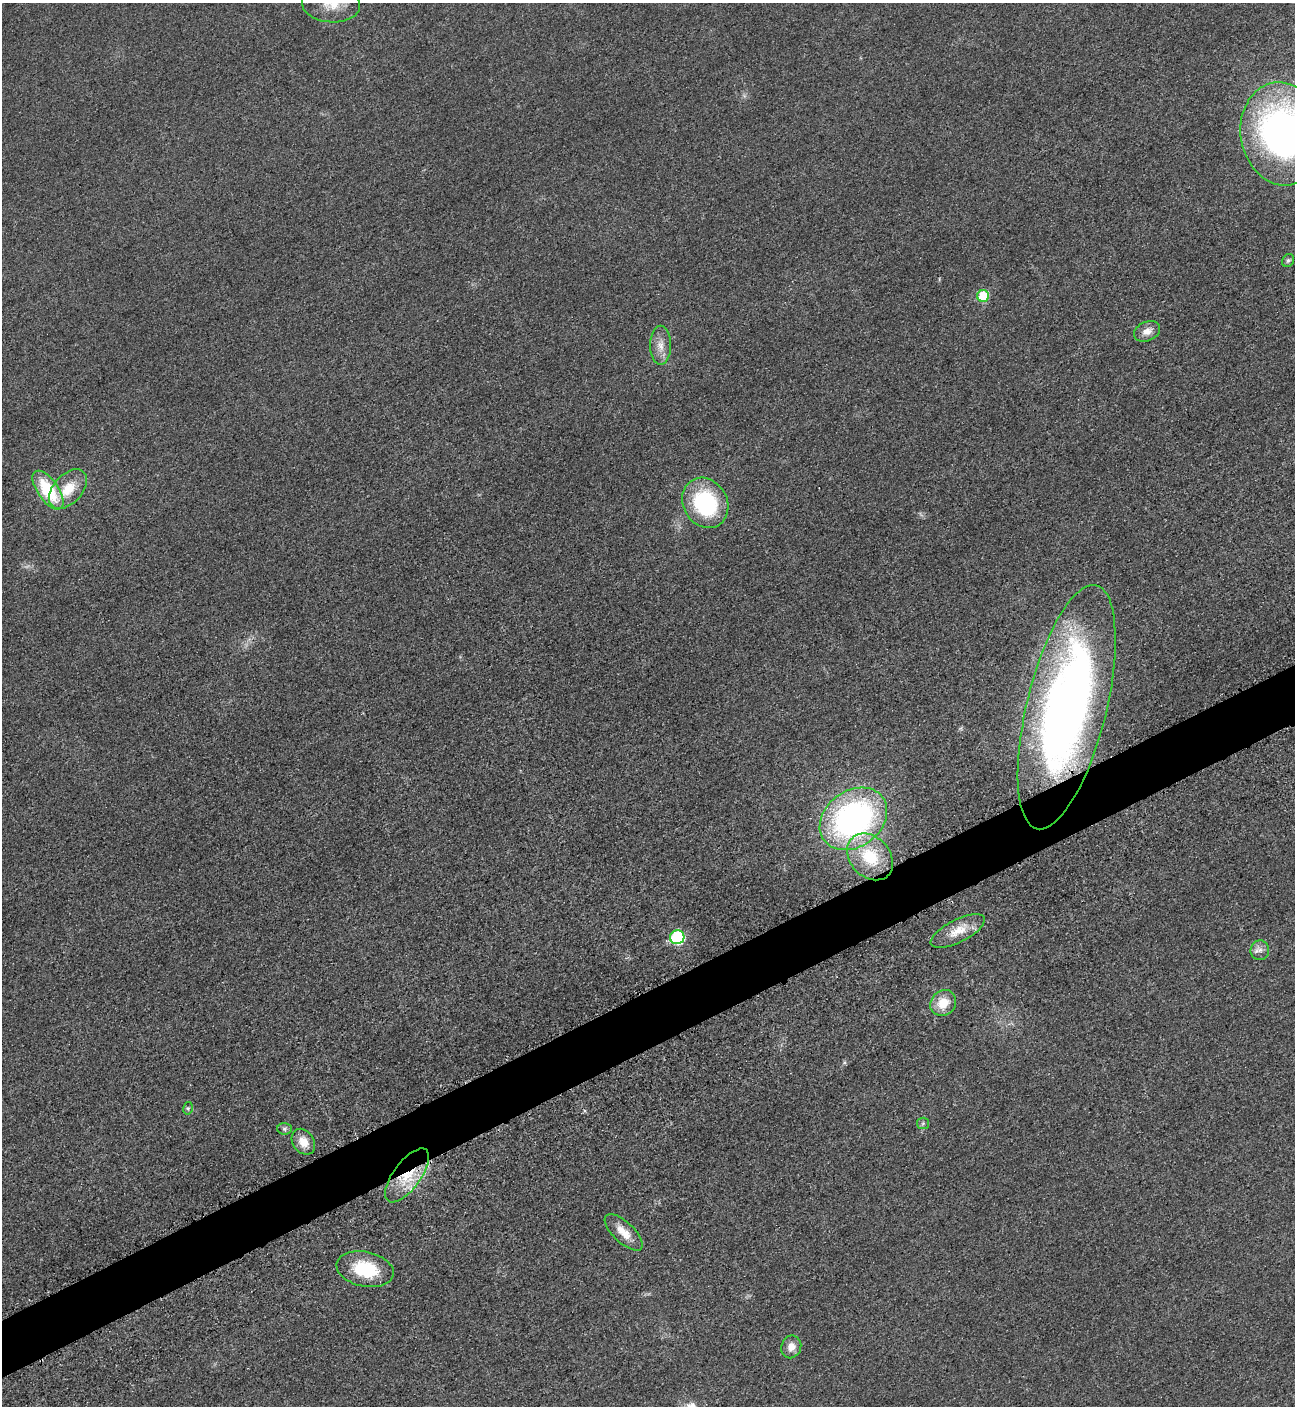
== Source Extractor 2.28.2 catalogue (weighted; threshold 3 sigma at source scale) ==
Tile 7 of 4 x 4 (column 3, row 2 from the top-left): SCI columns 2888-4180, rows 2873-4276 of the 5669 x 5701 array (HDU 1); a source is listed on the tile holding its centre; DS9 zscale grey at full resolution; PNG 1297 x 1408 px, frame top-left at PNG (2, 3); each listed source drawn as its Kron ellipse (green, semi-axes under 4 px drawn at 4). Shown black and unused: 4% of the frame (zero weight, under 3 of 5 exposures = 4% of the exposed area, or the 3 px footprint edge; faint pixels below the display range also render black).
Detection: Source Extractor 2.28.2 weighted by HDU 2 'WHT'; one run over the whole footprint, this tile lists its part. Background 0.0193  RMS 0.0052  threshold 0.0234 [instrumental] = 3 sigma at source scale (4.5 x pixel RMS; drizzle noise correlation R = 1.50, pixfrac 1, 0.05/0.05 arcsec/px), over >= 5 px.
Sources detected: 25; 1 inside a brighter listed object's ellipse — not listed separately; the other 24 listed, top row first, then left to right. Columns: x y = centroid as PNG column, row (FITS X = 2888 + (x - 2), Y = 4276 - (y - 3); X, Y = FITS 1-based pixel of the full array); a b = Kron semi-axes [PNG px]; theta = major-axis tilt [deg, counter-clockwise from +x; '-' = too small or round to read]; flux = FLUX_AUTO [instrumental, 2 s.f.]
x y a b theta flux
331 4 29 18 -5 13
1282 134 52 41 -80 240
1288 260 7 5 55 1.1
983 296 6 6 - 19
1147 331 13 9 24 4.2
660 345 19 10 -89 6
68 489 23 14 47 13
48 490 22 10 -55 28
705 503 26 22 -60 50
1067 707 125 40 76 370
853 819 36 28 37 160
870 857 26 20 -47 26
958 931 30 11 27 9.3
677 937 7 7 - 49
1260 950 10 9 - 2.9
943 1003 14 12 47 10
188 1108 6 5 - 0.83
923 1123 6 5 - 0.98
284 1129 7 5 -2 1.3
303 1142 14 10 -55 7.3
407 1175 32 13 53 19
624 1232 24 10 -43 8
365 1269 29 17 -12 26
791 1347 11 10 - 4.5
Overlapping masked pixels (flux is a lower limit): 2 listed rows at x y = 1067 707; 407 1175
Isophote crosses this tile's border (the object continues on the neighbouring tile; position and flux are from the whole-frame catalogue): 2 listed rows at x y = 331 4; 1282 134